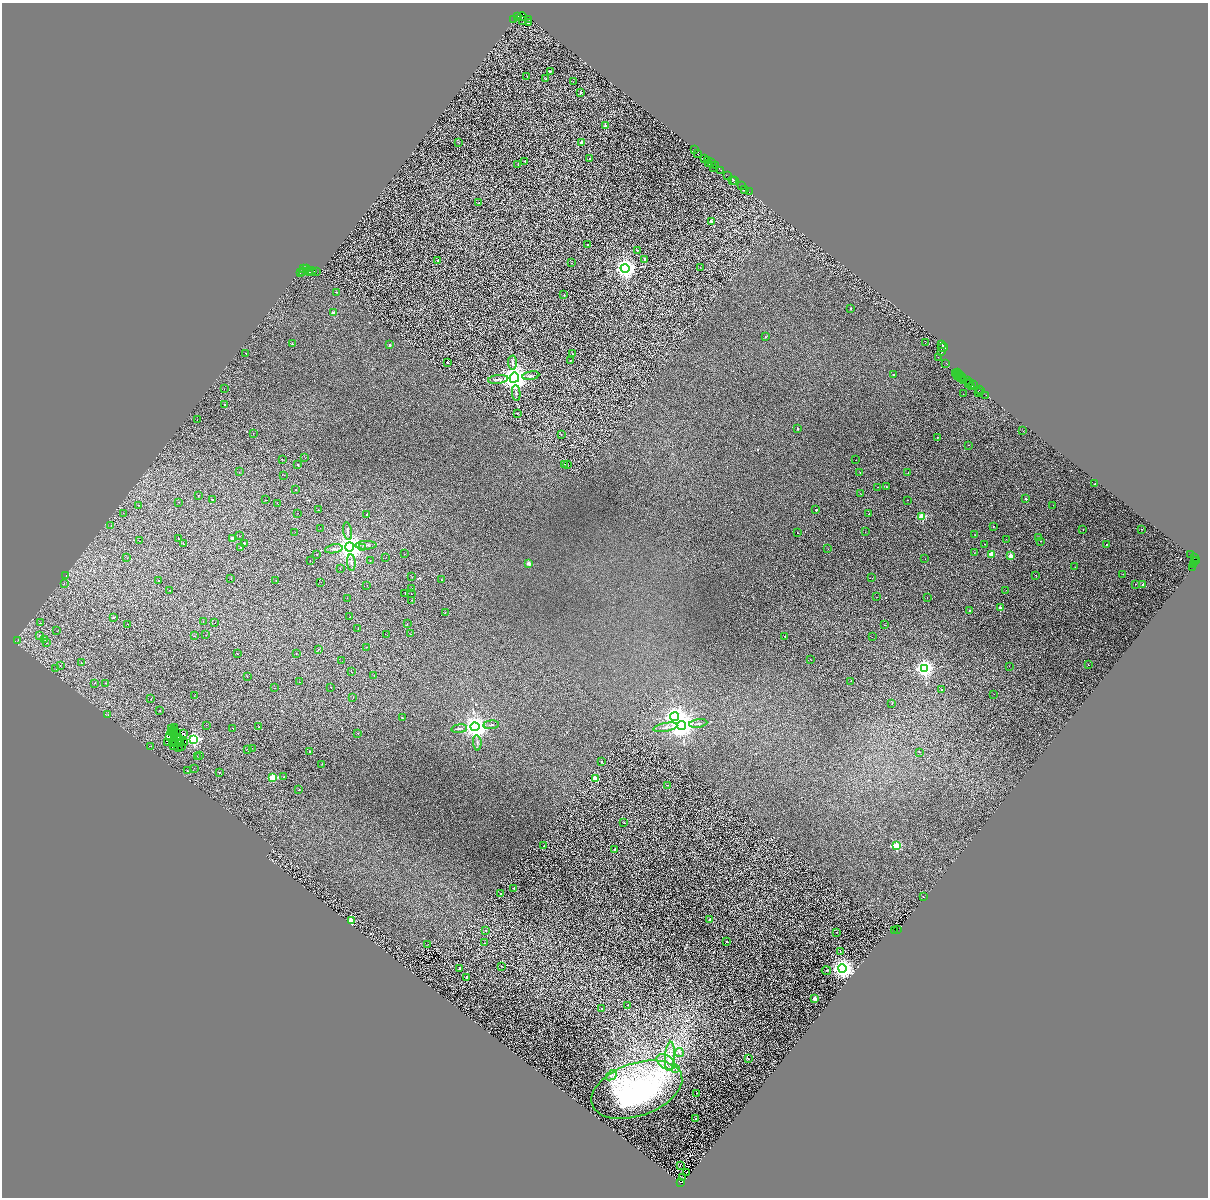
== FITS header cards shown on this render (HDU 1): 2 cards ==
NAXIS1  =                 2412
NAXIS2  =                 2391

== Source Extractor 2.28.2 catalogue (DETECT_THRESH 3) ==
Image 2412 x 2391 px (HDU 1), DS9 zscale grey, zoomed out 1/2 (1 PNG px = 2 x 2 image px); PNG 1210 x 1200 px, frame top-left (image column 1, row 2390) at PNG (2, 3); each listed source drawn as its Kron ellipse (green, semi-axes under 4 px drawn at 4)
Background 0.129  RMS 0.048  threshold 0.143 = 3 sigma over >= 5 px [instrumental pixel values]
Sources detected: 558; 221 cannot appear on this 1/2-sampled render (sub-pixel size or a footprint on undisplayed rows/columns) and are neither listed nor drawn; the other 337 listed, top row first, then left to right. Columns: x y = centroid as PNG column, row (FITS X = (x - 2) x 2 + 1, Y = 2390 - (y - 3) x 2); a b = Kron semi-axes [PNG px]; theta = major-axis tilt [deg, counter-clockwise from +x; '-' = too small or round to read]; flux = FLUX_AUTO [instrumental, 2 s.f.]
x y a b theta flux
517 17 4 1 - 50
522 17 5 3 - 85
514 20 3 2 - 250
523 20 4 2 - 49
528 20 3 1 - 46
528 22 2 2 - 44
550 71 2 2 - 12
527 77 2 1 - 2.8
546 79 2 2 - 26
573 82 2 1 - 2.6
580 93 2 2 - 15
605 125 2 2 - 29
458 142 3 1 - 3.5
581 142 2 2 - 44
695 149 4 2 - 85
697 154 2 1 - 33
705 158 3 2 - 26
590 159 2 1 - 5.8
707 160 4 2 - 66
525 161 2 1 - 3.3
711 162 3 2 - 100
709 163 2 2 - 26
518 165 2 2 - 4.1
716 166 2 1 - 310
714 168 2 1 - 99
721 170 4 2 - 55
727 175 3 1 - 23
732 181 2 1 - 11
735 181 3 2 - 67
742 186 3 1 - 14
745 189 2 1 - 7.7
749 192 2 1 - 12
479 203 2 2 - 6.7
711 221 2 2 - 62
587 245 2 1 - 3.5
637 250 2 2 - 8.3
645 259 3 3 - 13
438 260 3 3 - 14
571 263 2 2 - 3.2
700 267 2 1 - 3.5
303 268 2 2 - 110
306 268 4 3 - 140
625 268 4 4 - 6600
303 271 4 2 - 220
309 271 4 3 - 76
312 271 4 1 - 54
316 271 2 1 - 34
301 273 2 1 - 99
336 292 2 2 - 5
564 295 3 2 - 4.2
851 308 2 2 - 6.2
333 313 2 2 - 74
765 337 2 2 - 5.5
925 342 2 1 - 14
292 344 2 2 - 7.7
390 345 2 2 - 26
942 345 3 2 - 63
943 347 5 2 - 250
941 351 3 2 - 59
246 353 2 1 - 2.2
573 354 2 2 - 3.4
938 357 2 1 - 16
571 360 2 2 - 3.1
447 362 2 2 - 17
512 363 7 3 -88 16
946 363 2 2 - 14
955 373 2 1 - 8.7
957 373 2 1 - 14
959 374 3 2 - 8.6
894 375 2 2 - 30
957 375 3 1 - 22
531 376 8 3 10 15
960 377 3 2 - 54
962 377 4 2 - 73
514 378 5 4 - 13000
498 379 10 3 7 24
967 380 3 2 - 120
964 381 3 1 - 24
970 382 2 1 - 14
968 384 2 1 - 21
973 385 3 1 - 29
972 386 2 2 - 16
224 389 2 1 - 23
979 390 3 2 - 26
981 391 2 1 - 46
516 393 8 4 -86 20
978 393 2 1 - 39
963 394 2 1 - 7.8
986 395 2 1 - 32
225 404 2 1 - 40
517 413 2 1 - 3.6
197 420 2 1 - 17
798 428 2 2 - 20
1023 431 2 1 - 6.5
253 433 2 1 - 13
561 435 2 1 - 2.4
937 438 2 1 - 16
969 445 2 1 - 11
305 458 2 1 - 4.4
282 459 2 1 - 71
856 460 2 1 - 4.9
564 464 3 2 - 4.5
567 464 2 2 - 3.9
298 465 2 2 - 13
239 472 2 1 - 61
860 473 2 1 - 18
908 473 2 1 - 1.9
284 475 2 1 - 8.7
1095 484 2 2 - 57
877 487 2 1 - 6.6
886 487 2 2 - 6.6
296 490 2 2 - 22
861 494 2 1 - 36
198 495 2 1 - 19
1026 499 2 2 - 19
212 500 2 2 - 20
265 500 2 2 - 28
907 500 2 1 - 12
178 502 2 1 - 6.6
278 503 2 1 - 11
138 505 2 1 - 17
1053 505 2 1 - 80
319 510 2 1 - 24
816 510 2 2 - 8.8
123 513 2 1 - 8.3
298 513 2 1 - 10
869 514 2 1 - 24
367 515 2 2 - 24
922 516 3 3 - 380
111 525 2 1 - 8.6
993 526 2 2 - 31
320 528 2 1 - 7.9
1083 529 2 1 - 11
1141 529 2 1 - 23
348 531 9 3 -80 15
295 532 2 1 - 12
797 532 2 1 - 61
865 532 2 1 - 13
975 535 2 1 - 28
239 536 2 1 - 24
232 538 2 2 - 81
1039 538 2 1 - 20
178 539 2 1 - 160
1006 539 2 1 - 7.4
140 541 2 1 - 9.8
1040 541 2 1 - 46
183 543 2 1 - 42
244 543 2 2 - 8.8
985 544 2 1 - 13
1107 544 2 2 - 57
366 545 10 3 2 26
241 547 2 2 - 59
350 547 4 4 - 12000
362 548 3 2 - 7.1
334 549 9 3 11 18
828 549 2 1 - 6.3
974 553 2 1 - 7.2
317 554 2 2 - 67
404 554 2 1 - 41
991 554 2 2 - 200
1190 555 2 1 - 73
1010 556 2 2 - 160
386 557 2 1 - 15
1194 557 3 1 - 3
127 558 2 2 - 20
925 559 2 1 - 12
310 560 2 1 - 11
370 560 2 1 - 15
1196 561 2 1 - 58
351 562 8 4 -85 22
1194 562 4 3 - 190
529 563 2 2 - 110
1193 565 3 2 - 75
1075 567 2 1 - 6.5
340 568 2 1 - 10
1193 568 3 1 - 16
1123 574 2 1 - 27
1036 575 2 1 - 130
66 576 2 1 - 14
412 577 2 1 - 61
231 578 2 1 - 9.9
872 578 2 1 - 22
159 580 2 2 - 6.8
276 580 2 1 - 51
441 580 2 1 - 50
321 582 2 1 - 12
64 583 2 2 - 5.6
1135 584 2 1 - 19
1143 584 2 2 - 34
367 585 2 1 - 16
412 589 2 2 - 59
169 590 2 1 - 26
1006 590 2 1 - 20
405 593 2 1 - 12
411 594 2 2 - 35
877 597 2 1 - 4
927 597 2 1 - 19
347 598 2 1 - 9.2
411 600 2 2 - 14
1000 608 2 2 - 82
969 611 2 2 - 20
445 612 2 2 - 40
350 617 2 1 - 13
113 618 3 2 - 120
203 622 2 2 - 15
40 623 2 1 - 23
215 623 2 1 - 24
128 624 2 1 - 22
407 624 2 1 - 15
884 625 2 1 - 18
358 629 2 1 - 6.8
57 631 2 1 - 18
410 634 2 1 - 4.3
40 635 3 3 - 7.6
206 635 2 1 - 7.6
387 635 2 1 - 23
194 636 2 1 - 8.8
785 637 2 1 - 19
872 637 2 1 - 4.7
18 640 2 2 - 6.5
45 640 3 2 - 8
47 643 2 2 - 47
367 647 2 2 - 35
318 650 2 1 - 5.2
296 653 2 1 - 14
237 654 2 1 - 32
810 659 2 1 - 16
342 661 2 1 - 19
81 663 2 1 - 8.5
60 665 2 2 - 24
1088 665 2 1 - 22
1009 666 2 1 - 3.5
924 668 4 4 - 3700
56 669 2 2 - 6.8
351 672 2 1 - 110
374 675 2 1 - 4.9
247 676 2 1 - 24
851 681 2 1 - 41
299 682 2 1 - 30
94 683 2 1 - 7.8
105 683 2 2 - 12
331 687 2 1 - 9.2
274 688 2 1 - 41
941 690 2 2 - 8.1
994 694 2 1 - 19
195 695 3 1 - 17
353 697 2 1 - 110
151 699 2 1 - 88
892 703 2 1 - 22
160 710 2 2 - 44
108 715 2 1 - 7.2
674 717 4 4 - 4600
402 718 2 2 - 11
698 724 9 2 8 13
206 725 2 1 - 2.2
491 725 8 2 5 11
682 725 4 4 - 9900
259 727 2 1 - 2.7
475 727 4 4 - 9300
665 727 12 3 11 29
172 728 2 1 - 3.1
175 728 2 1 - 1.7
233 728 2 1 - 3.4
459 729 8 2 8 12
171 731 3 1 - 3.6
174 731 2 1 - 3
177 732 2 1 - 2.1
184 733 2 1 - 3.8
357 733 2 1 - 12
170 736 3 1 - 5
175 737 3 1 - 3.8
178 737 2 1 - 2.2
194 739 4 3 - 1300
175 740 2 1 - 1.9
168 742 2 1 - 2.6
179 742 2 1 - 1.5
173 743 2 1 - 1.5
184 743 2 1 - 4.1
477 743 8 3 -85 12
151 746 2 2 - 3.8
173 746 2 1 - 3.4
181 747 2 2 - 3.8
179 748 2 1 - 1.6
252 748 2 1 - 12
247 749 2 1 - 2.9
310 752 2 2 - 23
919 752 2 1 - 13
199 755 2 1 - 17
197 756 2 1 - 5.2
601 762 2 2 - 7
322 764 2 1 - 13
194 768 2 1 - 7.8
187 770 2 2 - 65
220 773 2 1 - 37
273 777 3 3 - 370
283 777 2 2 - 100
595 778 2 2 - 200
668 785 3 2 - 3.6
299 790 2 2 - 130
624 823 2 1 - 2.7
896 845 3 3 - 580
543 846 2 1 - 3
615 849 3 2 - 4.6
514 888 2 2 - 17
501 894 2 1 - 2.7
923 896 2 1 - 90
710 920 2 2 - 11
351 921 3 3 - 330
898 929 2 1 - 67
485 930 2 1 - 2.5
895 931 3 2 - 260
836 932 2 2 - 4.6
727 941 2 2 - 5.7
484 943 2 2 - 5.6
428 944 2 1 - 1.9
840 952 4 2 - 6.3
502 966 2 1 - 2.9
460 968 2 2 - 13
842 968 4 4 - 7900
826 970 5 2 - 6.2
467 977 2 2 - 23
815 999 2 2 - 120
628 1005 2 1 - 2.4
602 1008 2 1 - 2.6
679 1053 4 4 - 14
670 1056 15 5 86 78
748 1059 2 2 - 12
666 1062 10 6 -32 70
676 1069 3 2 - 4.5
612 1075 6 4 39 21
637 1090 47 26 19 1700
696 1093 2 2 - 11
695 1119 2 1 - 4.7
680 1165 2 1 - 80
687 1172 2 1 - 2.8
682 1178 2 1 - 2.6
680 1182 2 2 - 170
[221 sub-pixel or undisplayed-footprint detections neither listed nor drawn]